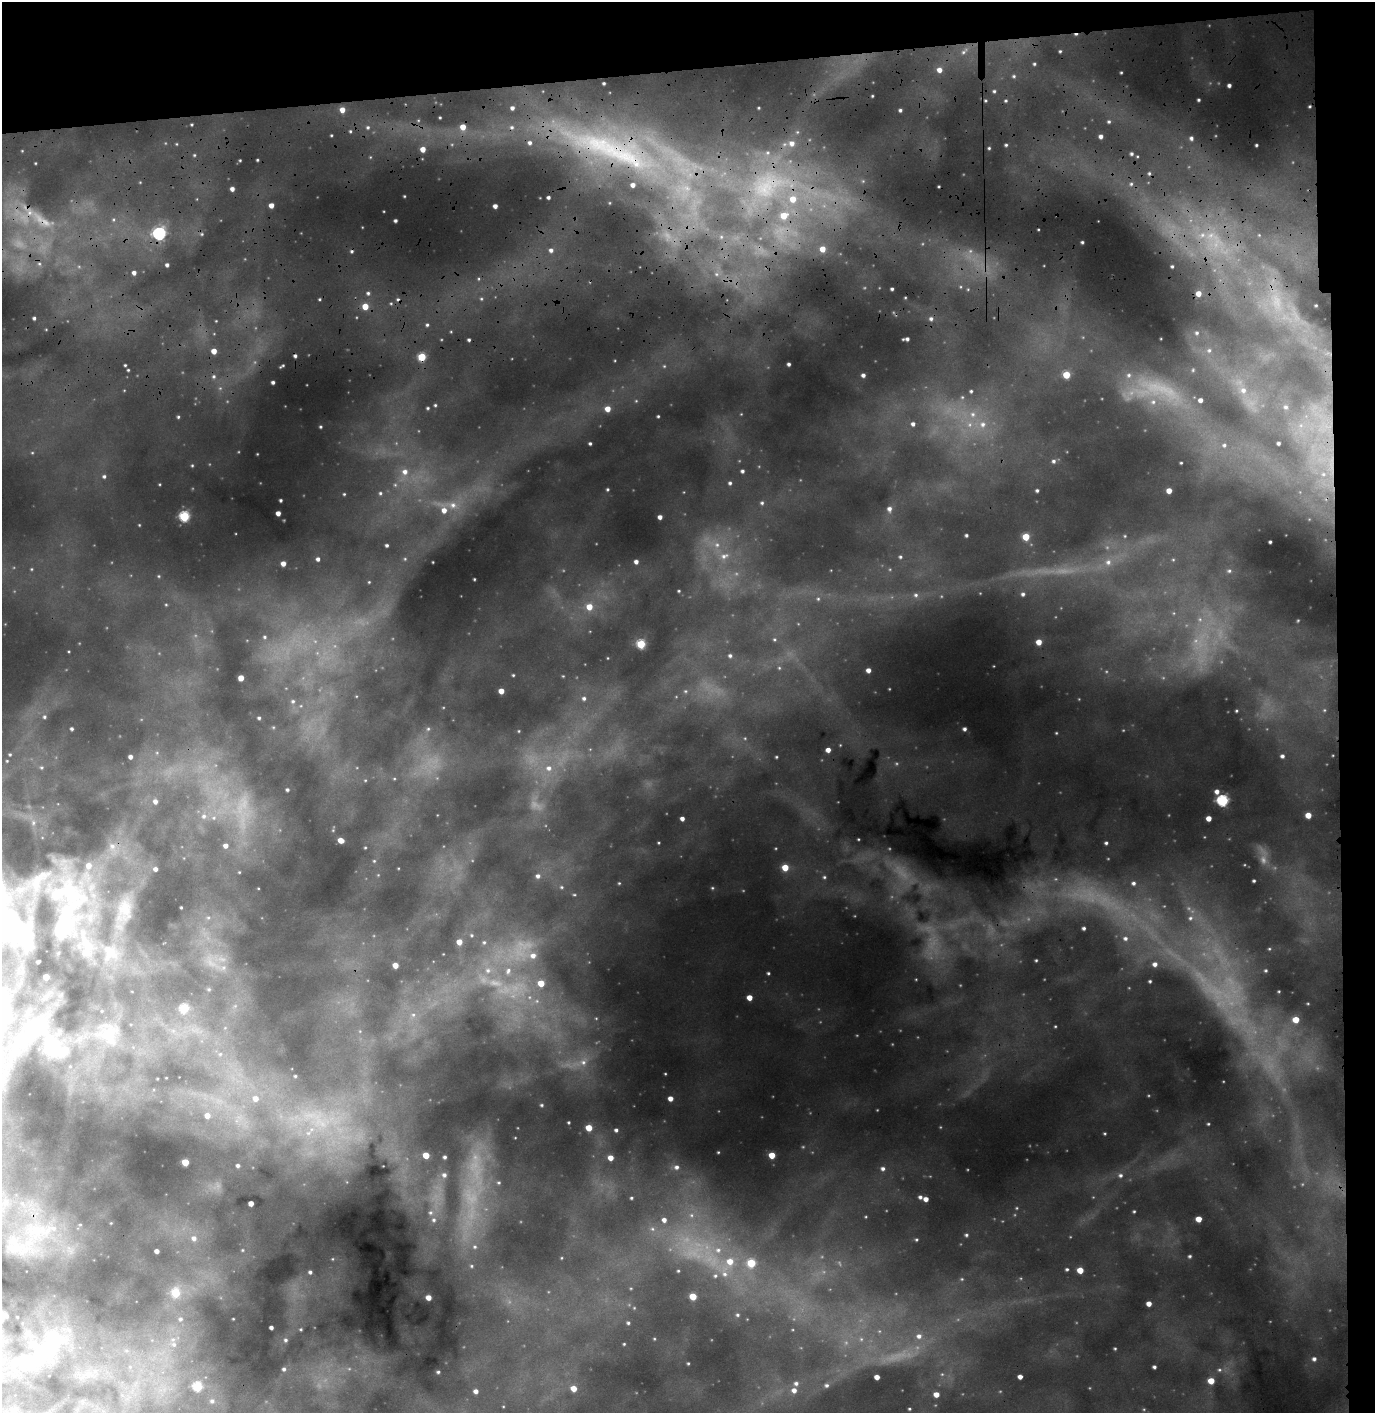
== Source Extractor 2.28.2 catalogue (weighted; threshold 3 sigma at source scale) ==
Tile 3 of 3 x 3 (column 3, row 1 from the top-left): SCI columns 2907-4279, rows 3383-4793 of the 4545 x 5356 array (HDU 1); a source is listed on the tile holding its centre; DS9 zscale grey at full resolution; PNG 1377 x 1415 px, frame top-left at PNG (2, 2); no overlay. Shown black and unused: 8% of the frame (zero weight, under 3 of 4 exposures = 24% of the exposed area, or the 3 px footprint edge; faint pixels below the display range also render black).
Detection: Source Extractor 2.28.2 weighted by HDU 2 'WHT'; one run over the whole footprint, this tile lists its part. Background 0.229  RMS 0.03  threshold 0.136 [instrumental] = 3 sigma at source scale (4.5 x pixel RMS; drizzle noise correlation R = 1.50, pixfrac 1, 0.05/0.05 arcsec/px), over >= 5 px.
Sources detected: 270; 1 too faint to see at this stretch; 4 cosmic-ray / hot-pixel residue — not listed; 2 inside a brighter listed object's ellipse — not listed separately; the other 263 listed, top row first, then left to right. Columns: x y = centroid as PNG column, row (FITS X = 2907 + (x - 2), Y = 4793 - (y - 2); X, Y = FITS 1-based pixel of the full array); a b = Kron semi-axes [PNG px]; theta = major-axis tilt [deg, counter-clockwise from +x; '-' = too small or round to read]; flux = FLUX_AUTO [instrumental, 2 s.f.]
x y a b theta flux
1060 51 4 3 - 2.6
963 52 7 4 89 6.1
1034 64 4 4 - 3.3
939 70 6 6 - 15
1121 72 3 2 - 2.1
1014 76 5 4 - 3.9
604 83 3 2 - 3.1
1229 85 4 4 - 7
994 91 4 4 - 3.9
872 96 4 2 - 2
1198 100 4 3 - 3.6
1006 101 4 3 - 3
512 108 5 5 - 7.6
342 110 5 4 - 19
900 110 4 4 - 4.5
440 117 4 3 - 2.3
1109 122 5 3 - 3.1
368 127 5 4 - 4
463 127 5 5 - 28
512 127 6 5 - 5.9
350 131 4 3 - 2.5
1101 136 4 4 - 8.2
1191 138 6 5 - 5.7
530 143 5 5 - 7.1
792 143 7 7 - 15
1006 145 3 3 - 3.3
1256 145 3 2 - 2.8
989 148 4 3 - 2.6
423 149 5 5 - 22
619 154 90 25 -24 520
1131 154 4 4 - 4.3
194 155 4 3 - 2.3
240 160 4 3 - 2.2
257 160 4 2 - 2.2
1149 173 5 4 - 3.6
1131 184 5 5 - 4.3
232 189 4 4 - 9.9
548 197 3 3 - 5.2
793 199 7 7 - 30
271 205 4 4 - 16
495 206 4 4 - 10
784 216 6 6 - 36
395 221 3 3 - 4.6
159 234 6 5 - 340
1202 235 6 6 - 11
1082 242 3 2 - 2.9
822 249 6 5 - 23
551 250 6 5 - 7.7
167 265 4 4 - 5.9
1172 266 3 2 - 2.7
134 273 4 4 - 9.6
892 289 3 3 - 3.7
368 293 4 4 - 5.1
1198 294 4 4 - 19
1316 305 3 2 - 2
365 306 5 5 - 33
34 318 3 3 - 4.1
931 319 5 4 - 5
427 325 4 4 - 3.6
1197 333 4 3 - 2.7
907 339 6 3 8 6.5
469 340 3 2 - 3.3
1209 350 5 3 - 2.9
214 351 4 4 - 21
422 357 5 4 - 75
789 364 3 3 - 4.9
125 365 3 3 - 2.2
128 370 3 3 - 2.1
863 375 4 4 - 6.3
1066 375 5 4 - 55
1129 375 6 5 - 6.6
214 376 5 5 - 4.5
273 382 3 3 - 5.4
1243 390 7 6 - 9.3
971 391 4 4 - 3.3
1200 400 4 4 - 9.6
1153 402 7 5 -44 7.3
435 405 4 3 - 2.6
1286 407 6 5 - 5.4
428 408 5 3 - 2.6
608 409 5 5 - 22
973 414 6 6 - 8.3
658 416 3 2 - 2.6
178 417 3 3 - 2.7
913 424 5 4 - 7.4
983 424 8 7 - 13
320 427 4 2 - 2.4
590 443 4 3 - 3.7
1278 443 3 3 - 4.1
1224 445 5 5 - 4.6
1054 461 6 5 - 5.6
1181 463 3 2 - 2
192 465 4 3 - 2.2
742 471 4 4 - 5
405 472 7 7 - 13
104 476 4 4 - 4.5
730 483 5 4 - 4.4
607 489 4 3 - 2.9
1037 490 4 3 - 3.9
1169 491 4 4 - 19
380 493 4 4 - 3.2
344 494 3 3 - 1.9
280 500 3 3 - 3.4
762 503 5 4 - 4.1
453 505 8 6 0 11
889 509 6 5 - 8.1
444 510 6 6 - 16
278 513 4 4 - 13
184 516 5 5 - 180
660 517 4 4 - 9.8
966 535 3 3 - 3.6
1026 537 5 4 - 48
1270 542 3 3 - 3.1
387 545 3 3 - 4.1
717 545 6 6 - 8.4
724 556 11 7 25 15
900 557 4 4 - 3.3
318 559 4 4 - 6.5
636 562 4 4 - 8.2
1108 562 7 6 - 9.1
283 564 4 4 - 15
1229 571 5 5 - 3.8
474 579 2 2 - 1.8
369 582 4 4 - 2.1
679 591 3 3 - 2.4
1023 594 5 5 - 5.9
916 595 7 5 0 6.7
589 607 5 5 - 29
265 637 5 3 - 2.9
1039 642 4 4 - 22
641 644 5 5 - 110
730 656 5 4 - 5
868 670 4 4 - 11
513 675 4 3 - 2.5
241 678 4 4 - 24
501 691 4 4 - 23
584 698 6 6 - 6.7
293 701 6 5 - 4.5
44 717 5 4 - 3.4
259 718 3 3 - 3.4
72 729 3 3 - 3.8
965 729 4 4 - 5.5
828 750 4 4 - 14
1282 756 5 4 - 5.4
130 757 4 4 - 8.3
776 757 4 3 - 2.1
549 768 8 7 - 12
287 790 4 3 - 3.9
1217 792 5 5 - 10
1222 800 5 5 - 270
155 801 5 5 - 10
1308 815 5 4 - 26
204 816 7 5 -21 7.3
1209 818 4 4 - 18
682 819 4 3 - 8.5
341 840 5 4 - 22
1106 843 4 3 - 3.7
112 846 7 6 - 10
226 846 4 4 - 9.8
88 866 6 6 - 18
785 868 5 5 - 42
155 869 5 4 - 8.5
538 876 5 5 - 7.2
824 877 5 4 - 3.6
1254 881 3 2 - 3.1
1133 883 5 5 - 6.2
562 887 5 3 - 2.8
71 893 28 13 -63 87
181 907 3 2 - 1.7
125 909 18 11 -70 42
1190 918 6 5 - 6.2
9 922 71 37 -27 400
1084 928 4 3 - 4.8
1125 938 6 6 - 8.2
459 942 4 4 - 21
484 942 5 4 - 3.6
533 956 7 6 - 14
1036 960 3 3 - 2.2
1155 964 6 6 - 9.8
395 965 4 4 - 24
488 970 7 6 - 8.2
508 971 8 6 72 9.2
768 973 4 3 - 2.9
46 977 4 4 - 29
1150 981 3 3 - 2.9
541 983 5 5 - 36
749 997 4 4 - 20
184 1008 5 5 - 100
1296 1020 5 4 - 35
107 1033 11 5 51 17
53 1045 35 17 -60 110
583 1062 7 6 - 9.5
295 1076 4 3 - 2.3
670 1098 4 4 - 15
255 1099 6 6 - 17
542 1105 4 3 - 2.2
207 1116 5 5 - 18
589 1128 4 4 - 36
616 1130 3 3 - 4.3
426 1155 4 4 - 37
772 1155 4 4 - 39
445 1157 4 3 - 4
611 1158 4 4 - 19
185 1162 4 4 - 47
238 1165 3 3 - 5
677 1167 6 5 - 6.7
883 1168 5 5 - 6
444 1175 6 6 - 7.4
1120 1175 6 5 - 5.3
920 1197 5 4 - 5.4
631 1198 3 3 - 2.6
926 1199 5 4 - 13
251 1203 4 4 - 17
1134 1211 4 3 - 2.4
430 1213 5 5 - 4.9
1199 1219 4 4 - 25
434 1220 6 5 - 5
664 1220 5 5 - 9.9
54 1228 6 4 72 5.6
966 1235 4 4 - 3.6
194 1238 6 6 - 9.1
475 1247 5 4 - 3.5
718 1250 6 6 - 7.8
157 1251 4 3 - 9.4
1190 1256 5 3 - 2.9
730 1261 7 7 - 25
751 1263 5 5 - 85
1067 1269 4 3 - 3.3
1080 1270 4 4 - 35
678 1271 4 3 - 2.2
310 1272 4 4 - 4.4
725 1274 7 5 -21 8.3
715 1276 5 5 - 4
175 1293 5 5 - 76
693 1296 5 4 - 48
428 1297 4 4 - 19
1149 1304 4 4 - 15
737 1315 5 4 - 3.5
180 1319 6 5 - 6.9
628 1323 3 3 - 3.5
271 1328 3 3 - 6.6
919 1336 7 6 - 11
286 1340 4 3 - 3
174 1344 6 5 - 7
624 1344 3 3 - 1.8
1115 1348 4 3 - 2.1
1314 1359 5 4 - 5.9
688 1363 4 3 - 2.1
1154 1367 3 3 - 4.4
284 1369 4 3 - 4
438 1372 3 3 - 2.8
877 1377 4 4 - 16
1020 1377 4 4 - 10
1211 1381 5 4 - 32
796 1383 5 5 - 6
826 1385 5 5 - 4.8
197 1387 5 5 - 120
574 1388 4 4 - 25
794 1390 5 5 - 12
476 1391 4 4 - 9.4
936 1394 5 4 - 19
212 1401 5 5 - 4.5
909 1409 4 3 - 2.5
Overlapping masked pixels (flux is a lower limit): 1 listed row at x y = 619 154
Isophote crosses this tile's border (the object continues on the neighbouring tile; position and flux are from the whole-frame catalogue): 1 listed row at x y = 9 922